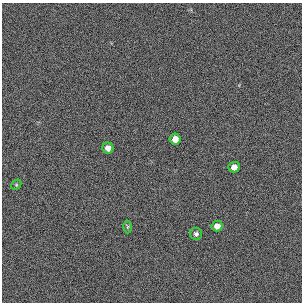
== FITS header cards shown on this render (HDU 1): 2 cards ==
NAXIS1  =                  300 / length of original image axis
NAXIS2  =                  300 / length of original image axis

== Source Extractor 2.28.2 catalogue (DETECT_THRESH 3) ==
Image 300 x 300 px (HDU 1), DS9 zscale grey, 1 PNG px = 1 image px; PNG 304 x 304 px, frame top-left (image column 1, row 300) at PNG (2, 3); each listed source drawn as its Kron ellipse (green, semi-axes under 4 px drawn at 4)
Background 385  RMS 66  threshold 199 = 3 sigma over >= 5 px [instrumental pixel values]
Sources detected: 7; all 7 listed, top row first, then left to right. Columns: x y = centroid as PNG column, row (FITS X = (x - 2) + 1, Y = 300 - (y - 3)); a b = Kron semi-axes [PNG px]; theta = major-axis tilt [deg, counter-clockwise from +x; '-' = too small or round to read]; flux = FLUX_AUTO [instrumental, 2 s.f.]
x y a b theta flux
175 139 5 5 - 31000
108 148 5 5 - 24000
234 167 5 5 - 27000
16 185 6 4 47 6000
217 226 5 5 - 24000
127 227 6 4 89 6900
196 234 6 6 - 11000